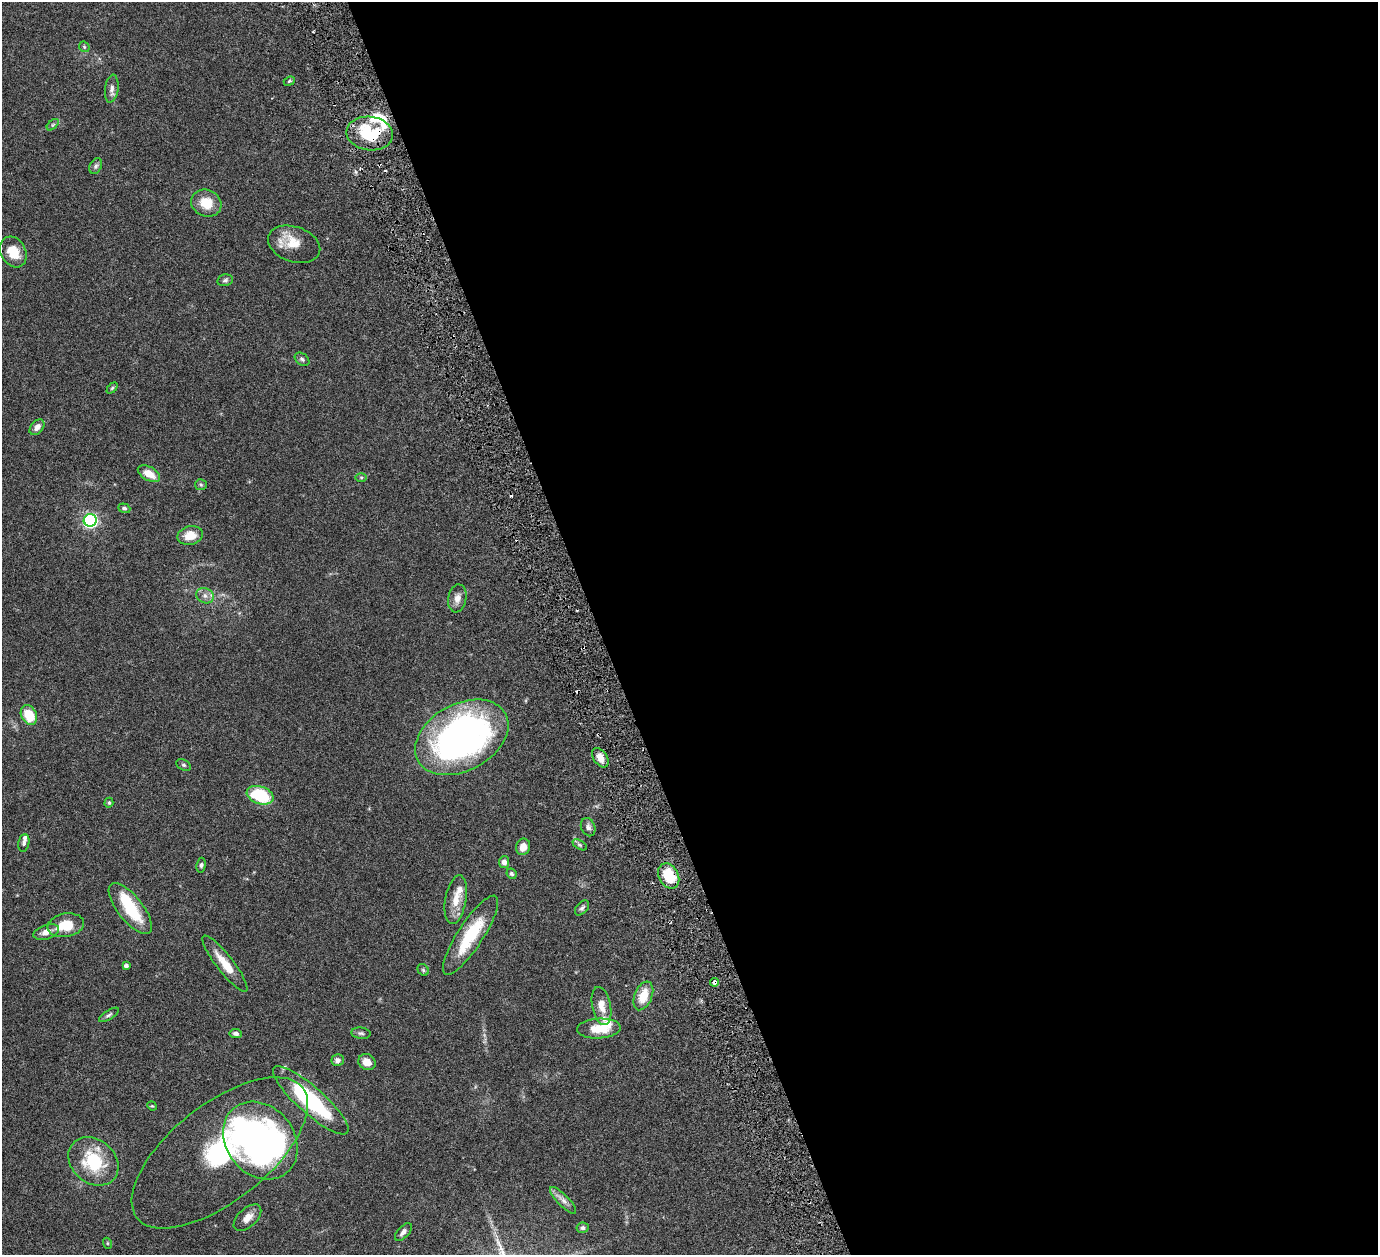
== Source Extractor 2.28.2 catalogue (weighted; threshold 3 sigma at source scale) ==
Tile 8 of 4 x 4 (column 4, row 2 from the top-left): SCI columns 4192-5567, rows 2824-4076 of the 5682 x 5542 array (HDU 1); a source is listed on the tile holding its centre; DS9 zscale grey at full resolution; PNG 1380 x 1257 px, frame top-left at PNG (2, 2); each listed source drawn as its Kron ellipse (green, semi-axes under 4 px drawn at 4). Shown black and unused: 57% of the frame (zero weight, under 3 of 6 exposures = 5% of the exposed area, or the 3 px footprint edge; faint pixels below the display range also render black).
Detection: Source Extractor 2.28.2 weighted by HDU 2 'WHT'; one run over the whole footprint, this tile lists its part. Background 0.0539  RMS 0.0027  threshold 0.0112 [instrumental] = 3 sigma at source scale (4.09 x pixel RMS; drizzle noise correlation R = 1.36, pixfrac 0.8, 0.05/0.05 arcsec/px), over >= 5 px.
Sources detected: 74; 2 inside a brighter object's white glare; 4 cosmic-ray / hot-pixel residue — neither listed nor drawn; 5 inside a brighter listed object's ellipse — not listed separately; the other 63 listed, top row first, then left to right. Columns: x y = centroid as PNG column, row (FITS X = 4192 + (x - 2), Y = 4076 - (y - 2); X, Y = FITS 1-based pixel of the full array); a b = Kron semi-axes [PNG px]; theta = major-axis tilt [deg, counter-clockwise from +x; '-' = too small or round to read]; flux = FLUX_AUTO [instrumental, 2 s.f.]
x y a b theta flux
84 47 6 4 -46 0.32
289 81 6 4 23 0.45
112 89 14 6 82 1.2
53 125 7 4 44 0.4
370 133 23 17 -7 14
96 166 8 6 62 0.62
206 203 15 13 -24 5.1
294 244 27 17 -19 5
13 252 16 12 -61 5.2
225 280 8 5 12 0.56
302 359 8 5 -36 0.59
112 388 6 4 46 0.36
37 427 9 6 48 1.3
149 474 12 7 -29 3.2
361 478 6 4 0 0.35
201 485 6 5 - 0.4
124 508 6 4 -19 0.48
90 520 6 6 - 57
190 535 13 9 15 3.6
205 596 9 7 -27 1.2
457 598 14 9 80 1.7
29 715 10 7 -64 6.6
462 737 50 33 29 98
600 758 11 7 -55 2.1
184 765 8 5 -26 0.46
260 795 14 8 -18 15
109 803 5 4 - 0.32
588 827 9 7 -68 0.95
24 843 9 5 78 0.69
580 845 8 4 -31 0.49
523 847 8 7 - 2.1
504 862 6 5 - 1.1
201 865 7 4 83 0.5
511 874 5 5 - 0.54
669 876 13 9 -63 7.9
456 900 24 10 80 3.9
130 908 31 12 -51 11
582 908 9 5 48 0.61
66 925 18 11 10 6.2
46 932 13 7 18 1.9
471 935 46 12 57 12
225 964 35 8 -52 4.7
126 966 4 3 - 0.73
423 970 6 5 - 0.42
715 982 4 3 - 1.5
643 996 15 9 68 4.7
602 1006 19 9 -79 3
109 1015 11 4 31 0.6
599 1029 22 10 3 5.8
236 1033 6 4 -8 0.77
361 1033 9 5 -7 0.58
338 1060 6 6 - 0.96
367 1062 9 7 -28 2.5
311 1100 49 13 -42 27
152 1106 5 3 - 0.24
260 1141 42 34 -51 98
220 1153 105 48 38 59
93 1161 27 22 -41 13
563 1200 18 5 -46 1.4
247 1218 17 9 42 2.2
583 1228 6 5 - 0.61
403 1232 11 5 47 1.1
107 1243 5 3 - 0.25
Overlapping masked pixels (flux is a lower limit): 3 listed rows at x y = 370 133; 669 876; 715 982